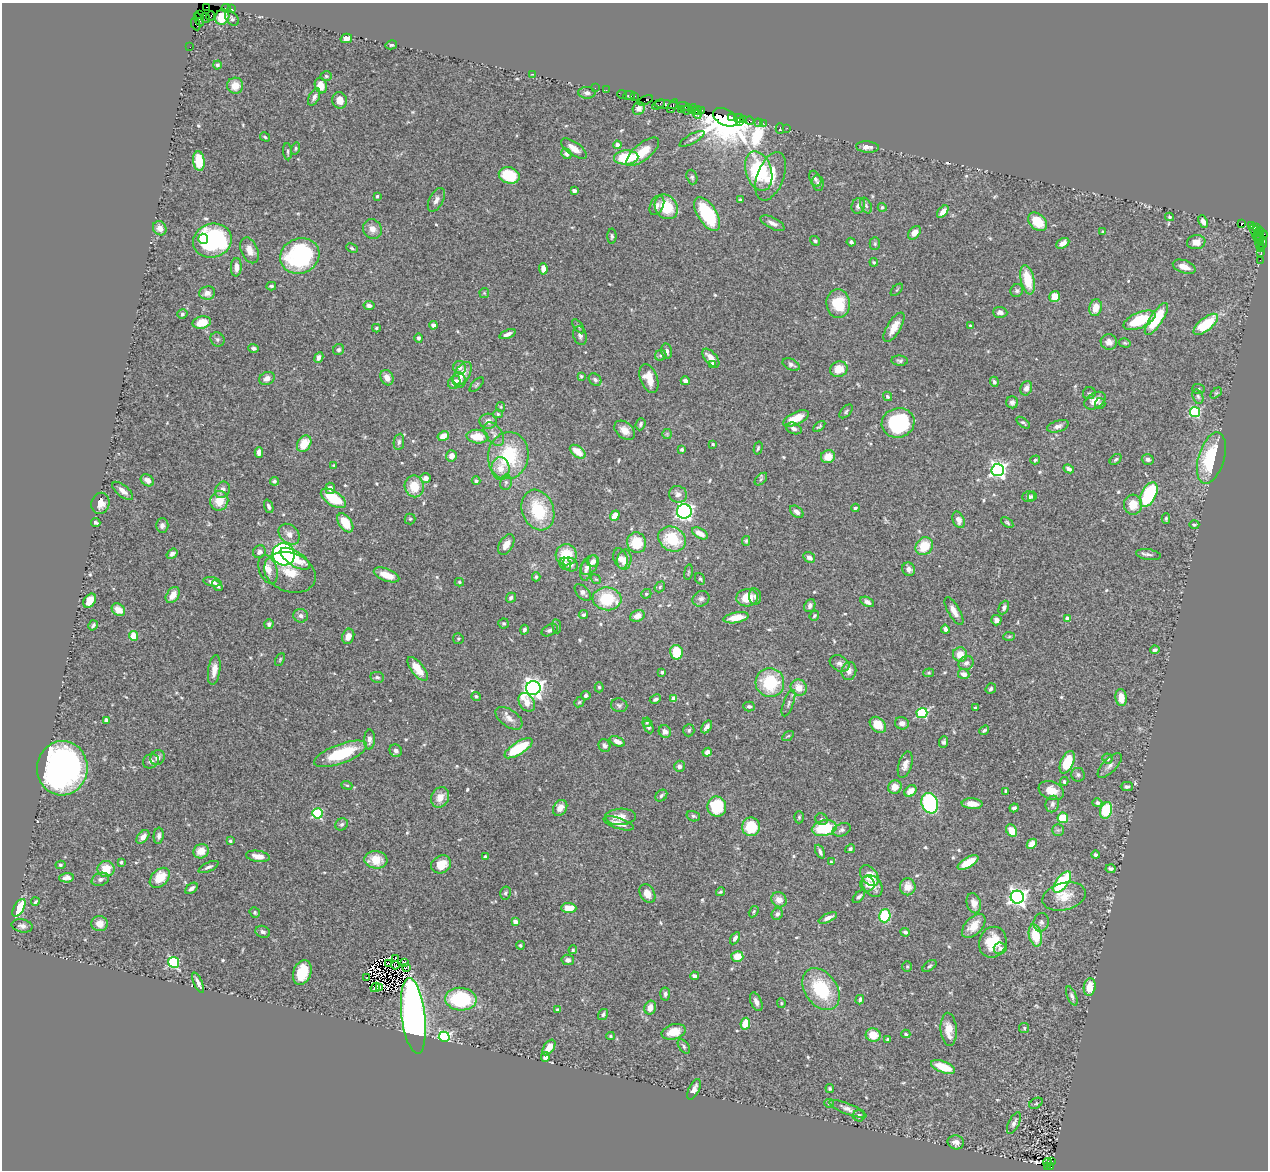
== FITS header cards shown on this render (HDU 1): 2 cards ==
NAXIS1  =                 1266
NAXIS2  =                 1168

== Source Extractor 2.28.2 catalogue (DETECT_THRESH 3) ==
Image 1266 x 1168 px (HDU 1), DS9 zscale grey, 1 PNG px = 1 image px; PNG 1270 x 1172 px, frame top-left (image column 1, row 1168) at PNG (2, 3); each listed source drawn as its Kron ellipse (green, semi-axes under 4 px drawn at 4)
Background 0.569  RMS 0.027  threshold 0.0822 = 3 sigma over >= 5 px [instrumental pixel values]
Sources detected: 608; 6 with non-positive FLUX_AUTO (blend fragments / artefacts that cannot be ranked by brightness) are neither listed nor drawn; of the other 602, the 500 brightest by FLUX_AUTO listed and drawn (102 fainter detections omitted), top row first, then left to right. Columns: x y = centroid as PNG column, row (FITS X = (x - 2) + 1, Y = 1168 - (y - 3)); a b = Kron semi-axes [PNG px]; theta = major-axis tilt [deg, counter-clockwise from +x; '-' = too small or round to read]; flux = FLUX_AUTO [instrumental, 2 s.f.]
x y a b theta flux
207 7 4 2 - 5.3
226 8 4 2 - 7.9
232 9 3 2 - 9.8
200 14 3 2 - 3.3
210 16 5 2 - 39
222 17 8 7 - 30
205 18 5 2 - 37
232 18 8 5 -47 4.3
199 20 7 3 -61 47
196 24 6 3 -64 39
346 38 6 4 15 12
391 45 6 4 14 2.5
190 47 2 2 - 7
217 65 4 4 - 4.6
532 74 3 2 - 14
326 76 6 5 - 2.9
235 86 8 8 - 27
321 86 8 6 -73 22
595 88 2 2 - 5.7
606 90 2 2 - 8.7
587 93 8 6 -3 6
622 95 5 3 - 8
629 95 6 3 6 33
634 96 4 3 - 22
314 97 9 5 63 7
340 100 8 7 - 19
645 100 8 4 21 36
658 104 7 3 29 15
666 105 12 4 -5 59
672 106 8 3 63 45
684 107 8 3 -11 56
639 108 7 5 54 6.7
692 109 5 3 - 6.8
681 110 2 2 - 14
686 110 5 3 - 54
697 110 5 2 - 27
701 110 3 3 - 49
698 114 4 3 - 50
725 117 13 8 -25 1300
732 117 3 3 - 340
739 118 4 3 - 100
743 119 3 3 - 64
750 121 4 2 - 27
739 122 3 3 - 280
759 123 4 3 - 37
763 123 2 2 - 8.8
780 128 5 2 - 7.4
787 128 3 2 - 2.9
265 137 5 4 - 2.7
692 139 14 4 29 6.1
617 145 4 4 - 10
867 147 11 5 -4 8.9
296 148 6 4 75 2.7
574 149 15 6 -35 17
288 152 8 3 -86 3.1
643 152 20 8 39 47
566 154 5 4 - 5.7
626 158 12 7 3 83
199 161 10 5 -83 47
759 171 20 13 -73 150
509 175 10 8 -16 63
771 176 25 13 69 46
692 177 7 5 -71 4.1
815 179 8 5 -63 5.2
818 183 8 5 -80 4.7
574 191 4 4 - 6
377 196 4 3 - 2.7
436 200 13 7 63 9.1
740 200 3 3 - 3.4
657 205 10 6 66 7.8
858 206 8 6 66 7.5
866 206 8 5 -64 4.7
666 207 13 11 -54 68
882 207 5 4 - 3.1
943 212 7 4 50 15
707 214 19 9 -58 130
1170 217 4 4 - 3.6
1038 222 11 7 -42 44
1203 222 6 4 -65 10
773 223 13 5 -27 10
1242 223 4 3 - 54
1251 226 4 3 - 12
1257 227 4 3 - 34
160 228 7 6 - 13
372 229 10 9 - 14
1254 230 6 3 -65 31
1260 231 4 3 - 46
1103 232 3 3 - 2.4
914 233 8 5 50 17
1257 235 5 3 - 72
1263 235 4 3 - 31
612 236 7 4 -89 3.8
203 239 5 4 - 42
1260 239 5 3 - 80
212 241 19 17 18 250
815 241 5 4 - 3.3
851 242 4 3 - 4.5
1196 242 9 7 8 16
1063 243 7 4 31 14
875 244 6 5 - 3.2
1262 244 6 3 77 42
1259 245 3 2 - 21
352 248 6 3 -25 2.7
1261 249 4 3 - 8.6
250 250 13 8 -66 14
1261 253 4 2 - 14
300 256 20 17 22 230
1260 260 2 2 - 4.8
874 262 4 3 - 2.5
236 267 9 5 88 12
1184 267 12 6 -19 19
543 269 5 4 - 14
1027 280 15 6 -77 56
271 286 5 3 - 3.5
897 290 7 3 45 2.2
1017 291 6 6 - 4.3
207 293 8 6 7 10
484 293 5 5 - 2.4
1055 297 5 5 - 26
838 303 14 12 -85 58
369 306 5 4 - 6.3
1096 308 8 6 76 25
1000 312 7 5 -4 8.7
182 314 5 4 - 3.2
1156 319 19 6 57 75
1139 320 17 7 23 84
202 323 9 6 13 32
1206 324 15 6 39 89
433 325 4 4 - 6
578 326 8 4 -53 3.6
970 326 3 3 - 2.8
894 327 16 7 59 23
376 328 4 3 - 2.4
508 334 8 4 22 8.4
580 336 9 6 -73 7.9
419 338 4 4 - 4.5
217 339 7 6 - 4
1109 342 8 7 - 10
1125 343 6 4 -15 2.6
254 348 5 4 - 4.7
339 350 6 5 - 4.4
667 351 8 5 -79 6
661 355 6 5 - 4.1
319 358 5 4 - 8.6
711 358 11 5 -50 17
900 361 8 5 -5 4.2
791 364 9 5 -26 5.7
712 365 4 4 - 11
460 368 7 6 - 7.1
839 369 9 7 19 27
463 373 12 7 58 22
581 376 4 3 - 2.2
267 378 8 6 24 11
387 378 8 6 -63 13
649 378 15 8 -69 29
459 380 8 6 -79 9
595 380 7 5 -44 5.8
685 381 4 4 - 7.5
454 382 7 5 51 14
994 382 5 4 - 4.4
477 385 9 3 45 2.7
1026 388 7 5 70 8.3
1198 389 6 5 - 3
1089 393 6 6 - 3.6
1216 393 6 4 44 2.5
887 396 5 4 - 2.8
1198 397 7 5 -72 4.1
1095 401 11 7 33 24
1012 402 6 6 - 6.8
1100 403 5 5 - 3.5
501 407 5 4 - 2.3
846 411 8 5 45 3.5
1195 412 5 5 - 170
498 414 5 4 - 2.4
796 418 14 6 25 36
488 421 8 7 - 12
898 423 16 14 17 180
1023 423 8 4 -39 3.3
640 424 6 4 69 4.2
819 426 7 4 39 3.3
1058 426 11 5 17 7.8
794 428 8 5 -21 6.8
625 430 12 8 -41 15
494 434 13 8 -54 11
667 434 5 5 - 2.4
443 436 6 4 30 18
477 437 11 7 -4 40
399 442 8 5 82 5.4
304 444 9 6 57 34
713 444 4 4 - 2.6
758 448 6 4 74 2.7
682 449 4 4 - 3.3
259 452 5 4 - 10
578 452 9 5 -36 29
451 456 6 5 - 12
508 456 23 20 80 120
828 457 7 6 - 22
1211 458 26 13 73 120
1116 459 7 4 40 3.3
1148 459 6 5 - 6
1035 460 5 3 - 2.9
334 465 4 3 - 2.3
500 469 11 9 -82 24
1069 469 5 4 - 6.2
998 470 6 6 - 640
426 478 5 4 - 9.4
761 479 7 4 46 3.5
147 480 7 5 -33 9.9
274 481 4 4 - 3.5
476 481 4 4 - 3.9
506 482 8 6 77 4.6
414 486 11 9 -79 43
330 488 5 4 - 8.5
222 490 9 7 58 10
123 491 12 6 -39 12
678 494 9 8 - 10
1149 495 13 7 63 130
1032 496 5 4 - 2.8
1028 497 6 5 - 6.6
333 498 14 7 -32 69
219 501 10 9 - 34
100 503 10 9 - 16
1133 505 10 9 - 31
269 506 7 4 -69 4.9
855 508 4 3 - 3
538 510 21 15 -69 93
684 511 7 7 - 430
797 512 7 5 -40 10
615 516 5 4 - 19
410 519 5 5 - 2.5
1166 519 5 4 - 3.3
958 520 9 5 -65 10
96 522 4 3 - 3.8
1007 522 7 4 -38 3.2
345 523 10 6 -54 43
162 525 7 6 - 6.5
1194 525 5 4 - 2.7
700 533 9 5 -29 17
289 534 12 9 -44 14
672 539 14 12 -29 83
746 541 5 4 - 2.8
637 543 10 9 - 55
506 544 11 6 59 15
924 546 9 8 - 45
259 552 7 6 - 8.1
172 554 6 4 37 6.4
284 554 11 11 - 540
566 555 10 10 - 48
1148 555 12 5 -9 6.2
809 557 6 5 - 9.2
620 558 10 6 -70 13
295 559 17 7 -32 36
624 560 10 7 84 12
593 561 6 5 - 8.7
565 564 6 5 - 5.2
570 565 8 6 -33 11
589 565 11 7 55 16
268 569 15 9 -70 20
909 569 7 6 - 8.2
585 571 10 5 86 6.4
290 572 27 19 -20 41
688 572 8 3 81 2.7
387 575 13 6 -21 28
536 577 4 4 - 3.1
596 579 5 4 - 2.3
700 579 6 4 -56 3
212 582 9 4 -10 6
459 582 5 3 - 2.5
217 586 6 3 -44 6.2
660 587 6 4 50 3.4
583 592 10 6 -46 7.1
646 594 5 4 - 3
173 595 9 6 55 19
755 596 8 6 -82 6
511 598 5 4 - 5
747 598 11 8 7 42
607 599 14 11 -6 80
701 599 9 7 32 6.5
90 601 8 5 53 24
867 602 7 4 -28 7.4
810 606 7 5 68 6.7
1004 608 7 5 64 5.8
118 610 7 5 -37 18
954 611 15 6 -60 14
583 615 5 4 - 4.4
301 616 7 6 - 7.1
637 616 7 5 22 14
814 616 5 4 - 2.8
736 618 13 5 11 31
1067 618 4 3 - 8
996 620 5 5 - 10
504 623 5 5 - 3.1
269 624 5 4 - 5
93 625 5 3 - 3.4
557 626 7 3 -82 2.7
945 629 4 4 - 5.8
524 630 5 4 - 5
550 630 8 5 27 5.1
133 636 5 4 - 30
348 636 8 6 71 15
1009 636 6 4 3 2.5
458 639 5 5 - 2.7
1155 650 5 3 - 4.3
676 652 7 6 - 51
960 654 7 7 - 26
280 659 7 3 64 2.3
966 663 8 6 35 7.8
840 664 10 7 -29 8.1
418 669 14 6 -52 32
214 670 15 6 82 16
849 671 9 7 75 9.5
662 672 4 3 - 6.7
929 673 5 4 - 2.4
964 674 6 5 - 13
377 677 7 5 -11 4.6
770 682 14 14 - 95
599 687 5 4 - 2.9
533 688 7 7 - 1200
799 688 8 7 - 22
991 689 6 5 - 3.5
586 695 5 4 - 5.8
476 696 4 4 - 3.2
1121 697 8 5 -82 22
674 698 4 4 - 24
655 699 6 4 26 5.5
527 702 10 7 -59 19
579 702 6 4 44 2.6
788 703 14 5 69 6.5
619 705 8 7 - 4.9
749 706 6 5 - 4
975 708 3 3 - 3
922 713 5 5 - 180
509 718 15 8 -35 14
106 720 4 4 - 17
647 722 4 4 - 2.6
902 723 7 6 - 11
878 725 9 6 -45 32
648 727 7 4 -61 4.9
707 727 7 4 56 7.2
689 730 6 5 - 3.8
984 730 5 3 - 2.9
665 731 6 6 - 10
788 736 6 3 35 2.3
369 740 10 5 89 8.7
617 741 8 4 -22 10
944 742 6 4 86 4
604 745 6 5 - 6.2
518 748 16 6 32 87
396 751 6 6 - 7.8
707 752 5 4 - 9.2
341 754 28 9 20 100
157 758 8 6 55 8.9
1107 758 5 5 - 5.2
151 761 8 7 - 6.3
1067 762 12 6 66 64
905 765 14 6 74 12
679 766 6 5 - 7
1110 766 15 7 45 9.2
62 768 27 25 85 780
1078 775 7 6 - 4.7
1064 782 4 3 - 2.7
347 785 6 4 -21 2.9
895 787 7 6 - 19
1127 787 6 4 0 4.1
910 791 7 5 42 18
1006 791 4 3 - 4
1051 791 13 9 -21 26
661 796 7 5 46 4.4
440 797 11 8 63 20
930 803 10 8 -71 290
1097 803 5 4 - 4.7
972 804 10 5 -4 18
1052 804 8 6 77 7.8
717 806 10 9 - 75
560 808 8 6 54 15
1014 808 4 4 - 6.6
1106 810 8 6 71 89
317 813 5 5 - 170
693 816 7 5 -16 3.8
621 817 15 8 2 19
799 817 6 5 - 3.2
1063 818 5 5 - 52
821 819 6 5 - 4.5
619 823 16 5 -19 14
342 824 6 5 - 3.9
751 827 9 9 - 54
824 828 12 7 12 78
842 830 9 6 23 6.3
1058 830 6 5 - 4
1012 831 6 5 - 28
159 836 8 5 84 6.7
143 837 8 5 50 11
230 841 4 3 - 2.5
1032 844 5 4 - 16
850 849 5 4 - 3.8
201 851 8 7 - 24
820 852 7 4 -65 5.4
1096 855 4 3 - 4.4
258 856 12 5 -8 15
485 857 4 3 - 4.2
376 860 11 8 -5 36
121 862 4 3 - 2.7
831 862 4 4 - 2.6
968 862 11 5 29 33
441 864 10 8 30 31
60 865 5 4 - 2.8
208 867 11 4 25 5.9
106 869 8 8 - 35
1111 869 5 3 - 4
869 876 12 7 -53 34
67 878 7 4 4 8
160 878 12 8 45 41
100 879 9 6 18 7.8
1062 882 12 6 54 150
867 884 7 7 - 11
872 886 12 9 -52 17
908 887 8 8 - 21
191 888 7 4 39 6.1
720 892 4 3 - 2.8
505 893 6 5 - 3.8
647 893 10 7 -59 19
859 897 8 4 46 4.2
1017 897 6 6 - 910
1064 897 22 13 16 33
779 900 8 7 - 16
35 902 4 3 - 3
974 903 10 7 -73 15
19 908 10 5 61 82
569 908 7 5 -4 26
754 912 6 4 58 2.6
255 913 5 4 - 2.9
777 914 6 5 - 5.8
885 916 6 5 - 94
828 918 10 4 25 8
515 922 4 4 - 17
1041 922 9 7 76 6.6
99 924 8 7 - 18
22 926 10 6 -11 7.4
974 926 14 8 46 26
263 932 7 5 -20 5.3
905 932 5 4 - 4.1
1035 935 11 6 -77 64
735 938 7 3 58 6.5
993 942 16 13 69 53
520 945 4 4 - 2.7
1000 948 6 5 - 7.3
573 950 4 4 - 2.9
737 957 6 5 - 26
396 959 4 3 - 5
568 960 6 5 - 8.2
173 962 5 5 - 200
404 962 3 2 - 9.6
388 963 4 2 - 2.3
395 965 4 3 - 2.8
907 966 5 5 - 2.5
929 966 8 4 37 3.4
406 967 3 2 - 3.2
302 973 13 8 71 56
695 976 4 4 - 7.6
366 978 3 2 - 4.3
198 983 11 3 -65 7.4
375 987 5 4 - 7.7
380 987 4 3 - 4.3
1090 987 9 6 80 29
821 989 23 16 -55 110
665 994 6 5 - 5
1072 996 10 4 -67 5.9
461 999 16 11 -5 140
860 1000 5 3 - 4.6
756 1002 10 5 -67 11
781 1003 5 4 - 2.2
650 1008 7 5 75 13
558 1010 4 3 - 4.5
603 1014 6 5 - 4.3
413 1016 38 11 -83 1300
745 1024 6 4 81 30
1024 1028 5 5 - 2.6
949 1029 17 8 -86 27
674 1032 12 7 14 30
906 1034 4 3 - 2.8
873 1035 7 7 - 28
611 1036 4 3 - 3.1
444 1037 5 5 - 350
888 1039 4 3 - 4
684 1046 8 4 -54 3.5
549 1047 9 5 54 24
545 1057 5 4 - 12
943 1067 13 5 -21 47
694 1089 11 5 65 11
830 1089 4 4 - 3
829 1103 5 4 - 2.4
1036 1103 7 5 29 2.5
848 1109 20 5 -22 11
859 1116 6 5 - 5.1
1014 1123 12 5 65 8.2
956 1142 8 7 - 9.8
1051 1161 4 3 - 29
1048 1163 4 3 - 160
1048 1166 3 2 - 17
1051 1167 3 2 - 81
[102 fainter detections neither listed nor drawn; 6 non-positive-flux detections neither listed nor drawn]